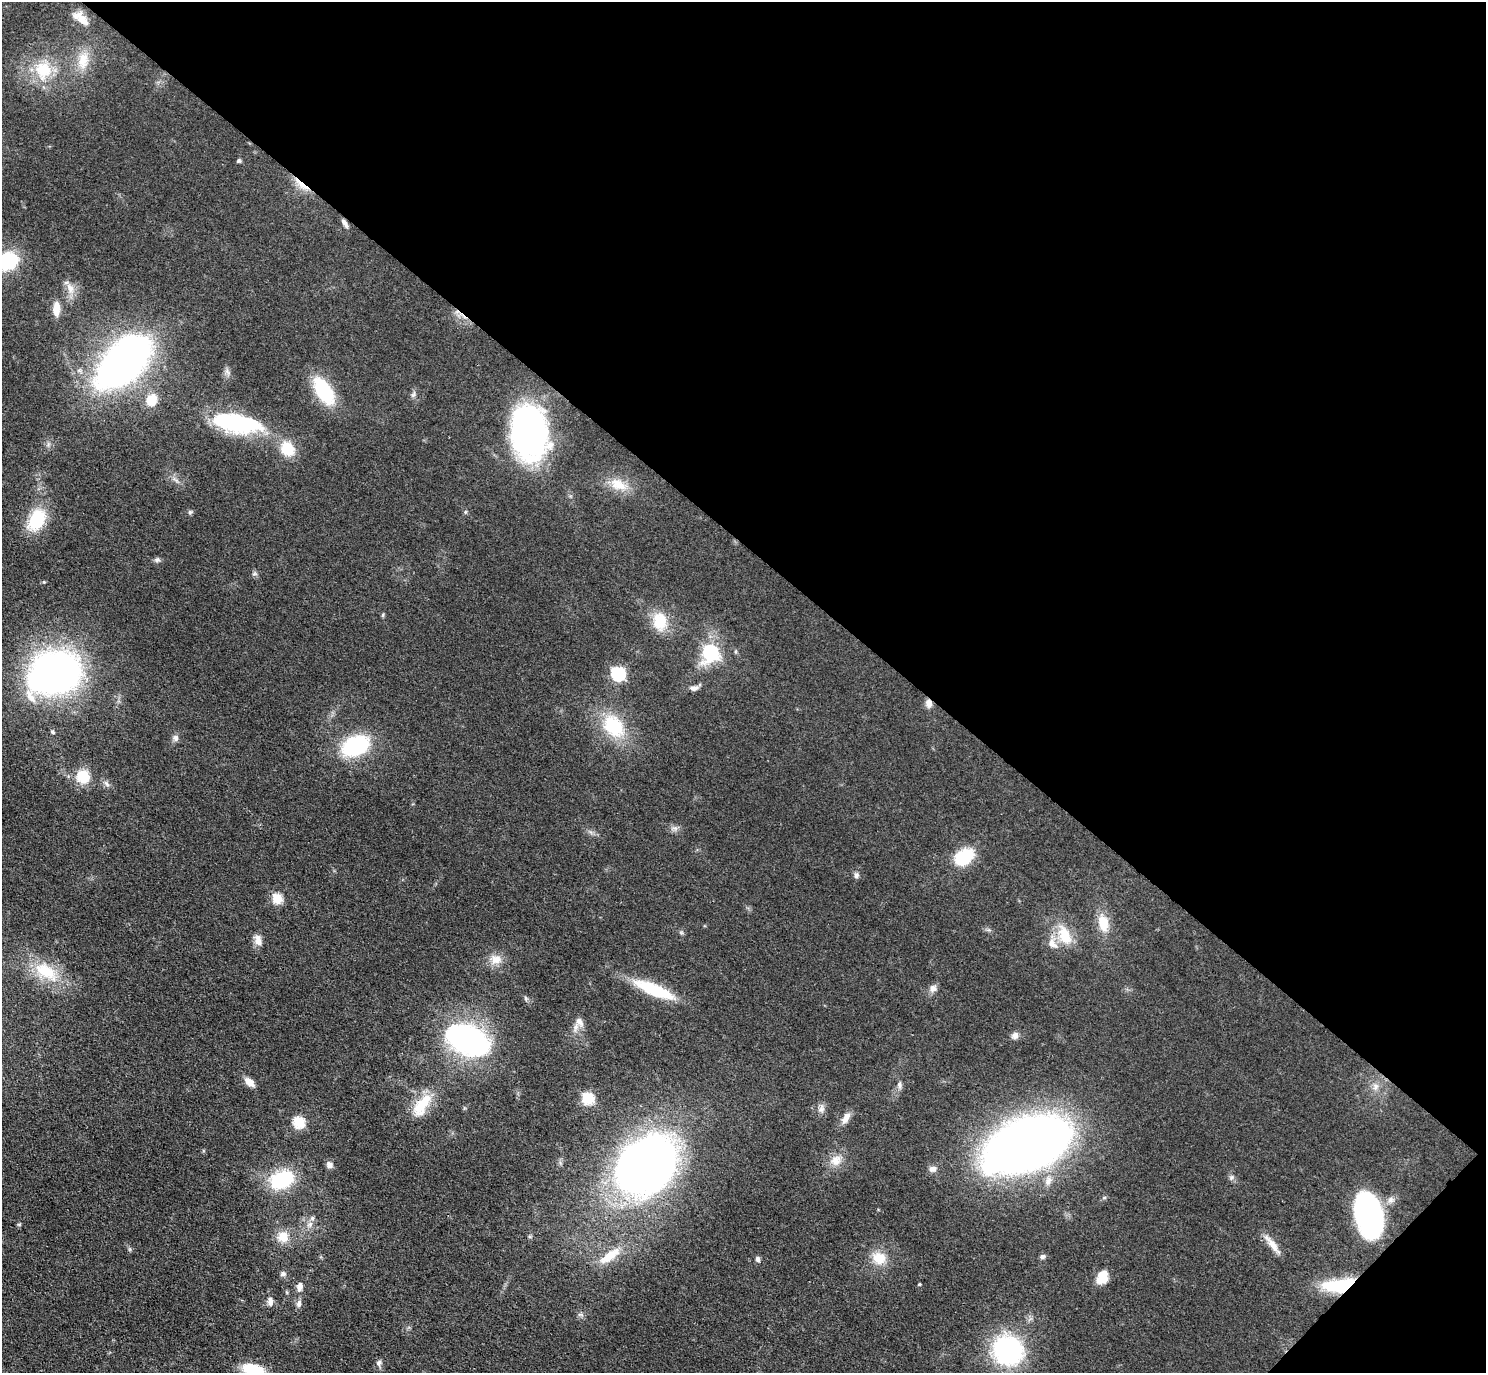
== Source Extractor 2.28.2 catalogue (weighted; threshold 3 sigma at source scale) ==
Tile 8 of 4 x 4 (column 4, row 2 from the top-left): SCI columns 4492-5975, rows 2941-4311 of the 6016 x 6023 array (HDU 1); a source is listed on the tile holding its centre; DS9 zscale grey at full resolution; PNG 1488 x 1375 px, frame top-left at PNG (2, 2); no overlay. Shown black and unused: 41% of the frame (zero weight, under 3 of 4 exposures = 5% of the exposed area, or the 3 px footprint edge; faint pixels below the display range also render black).
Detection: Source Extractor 2.28.2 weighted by HDU 2 'WHT'; one run over the whole footprint, this tile lists its part. Background 0.0466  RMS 0.0061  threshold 0.0272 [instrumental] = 3 sigma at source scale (4.5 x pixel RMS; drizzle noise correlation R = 1.50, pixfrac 1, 0.05/0.05 arcsec/px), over >= 5 px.
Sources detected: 88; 3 inside a brighter object's white glare — not listed; the other 85 listed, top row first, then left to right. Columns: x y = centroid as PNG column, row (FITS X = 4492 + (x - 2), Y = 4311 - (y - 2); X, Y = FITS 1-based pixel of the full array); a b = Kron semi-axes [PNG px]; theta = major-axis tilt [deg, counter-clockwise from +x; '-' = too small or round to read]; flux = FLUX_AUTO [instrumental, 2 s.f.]
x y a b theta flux
81 18 23 10 -41 7.5
83 61 26 14 82 12
43 70 26 22 -88 22
239 161 5 5 - 1
301 184 29 6 -40 7
345 223 12 5 -57 2.4
8 261 15 12 28 49
70 288 15 9 -64 5
56 309 16 8 87 6.2
123 362 40 21 45 430
324 391 29 14 -58 40
413 394 7 4 45 1.3
152 400 15 12 64 10
238 422 43 23 -37 41
529 431 50 32 -84 180
287 449 19 15 -50 15
618 485 24 15 -24 11
190 512 6 6 - 1.1
465 512 5 4 - 0.75
37 519 23 16 65 29
157 560 8 6 23 1.6
254 574 6 4 19 0.99
44 582 5 4 - 0.71
383 615 6 4 88 0.76
660 621 20 16 -88 17
710 652 7 7 - 120
56 672 29 24 19 370
618 673 6 6 - 99
694 688 10 6 6 2.6
929 703 11 7 -80 3.5
613 726 29 21 -51 33
53 732 6 5 - 1.1
175 738 9 8 - 2.2
355 746 26 17 24 53
83 776 17 17 - 14
964 857 18 12 35 30
856 875 9 6 82 1.7
277 898 5 5 - 36
1103 923 18 10 -77 13
1065 936 23 13 -70 17
258 940 15 9 -79 4.3
1052 944 15 10 -47 5.5
496 959 15 12 6 6.7
46 971 39 18 -34 25
933 988 9 9 - 3.1
654 990 51 12 -23 30
526 998 6 5 - 1
579 1021 13 8 -51 3.9
1015 1036 8 8 - 2.9
468 1040 37 23 -25 140
249 1082 13 8 -37 4.8
899 1084 7 6 - 1.8
1375 1086 9 7 76 3
588 1098 6 6 - 55
422 1105 34 15 56 17
821 1109 12 8 70 3
846 1118 17 8 58 4.6
299 1122 6 5 - 52
1027 1144 58 33 23 610
836 1160 15 13 48 7.2
329 1165 8 7 - 2.8
648 1166 57 45 43 410
933 1169 9 8 - 2.7
1231 1178 6 4 72 1.1
282 1180 29 20 23 34
1368 1214 34 20 -75 160
312 1218 6 5 - 1.4
19 1224 6 4 0 0.7
283 1237 14 12 -73 8.6
1272 1244 30 7 -51 6.8
610 1256 33 11 36 13
1042 1257 7 6 - 1.6
879 1258 19 16 -25 11
758 1259 7 6 - 1.5
283 1274 8 6 18 1.5
1102 1277 16 12 65 8.8
919 1284 4 3 - 0.52
1340 1285 38 14 8 33
300 1286 13 7 82 3.5
270 1301 12 7 -85 3.1
299 1303 10 6 78 2.4
580 1314 7 4 -18 1.2
1008 1350 22 21 - 100
379 1363 8 6 75 1.8
253 1370 25 13 -13 18
Overlapping masked pixels (flux is a lower limit): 3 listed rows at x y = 301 184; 929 703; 1340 1285
Isophote crosses this tile's border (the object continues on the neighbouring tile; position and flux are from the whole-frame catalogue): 2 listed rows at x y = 8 261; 253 1370